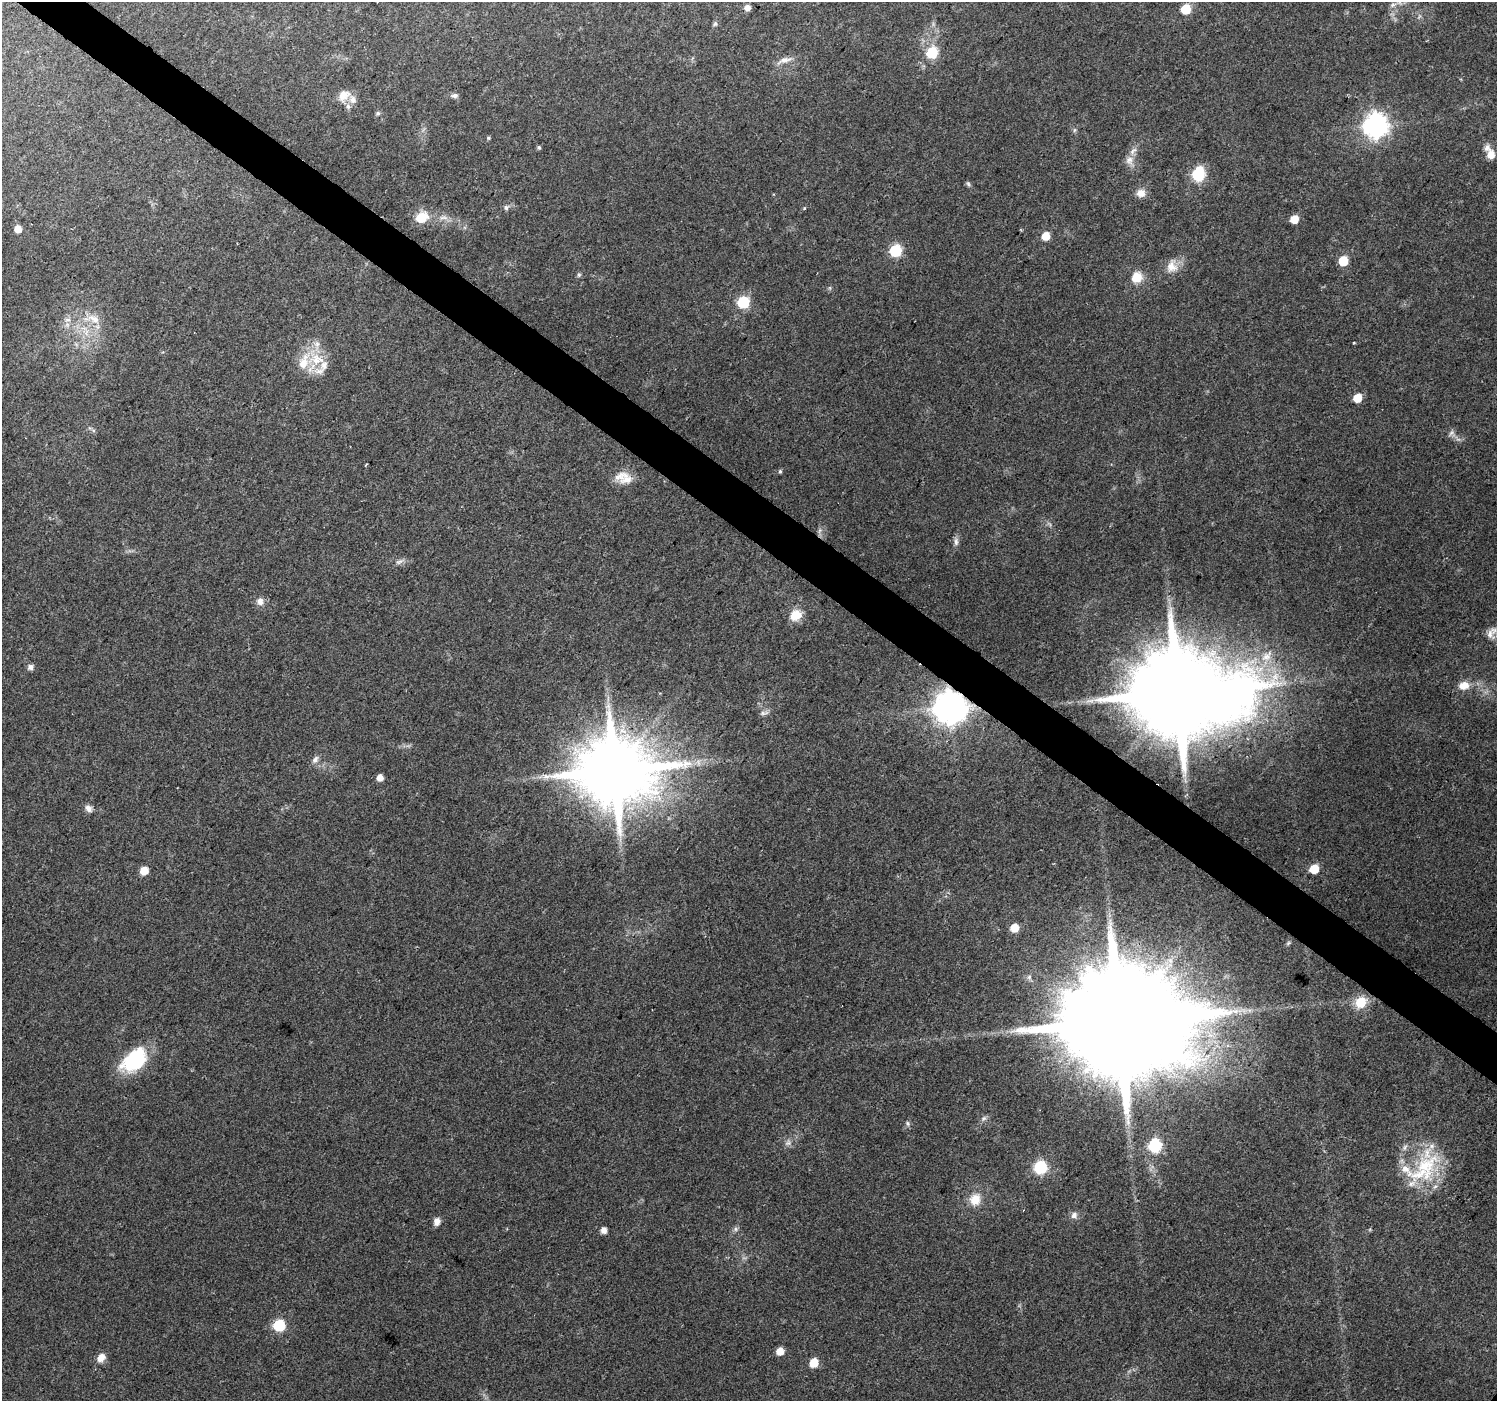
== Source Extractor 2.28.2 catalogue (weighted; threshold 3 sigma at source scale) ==
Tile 11 of 4 x 4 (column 3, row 3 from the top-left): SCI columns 2989-4483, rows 1576-2974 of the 5982 x 6016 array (HDU 1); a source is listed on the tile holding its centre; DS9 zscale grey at full resolution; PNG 1499 x 1403 px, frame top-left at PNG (2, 2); no overlay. Shown black and unused: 4% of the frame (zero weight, under 2 of 3 exposures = <1% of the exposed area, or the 3 px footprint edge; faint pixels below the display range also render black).
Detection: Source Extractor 2.28.2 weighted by HDU 2 'WHT'; one run over the whole footprint, this tile lists its part. Background 0.0694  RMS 0.0075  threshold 0.0339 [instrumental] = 3 sigma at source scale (4.5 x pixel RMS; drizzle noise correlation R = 1.50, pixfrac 1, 0.0396/0.0396 arcsec/px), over >= 5 px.
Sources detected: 85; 1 too faint to see at this stretch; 1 inside a brighter object's white glare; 1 cosmic-ray / hot-pixel residue — not listed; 7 inside a brighter listed object's ellipse — not listed separately; the other 75 listed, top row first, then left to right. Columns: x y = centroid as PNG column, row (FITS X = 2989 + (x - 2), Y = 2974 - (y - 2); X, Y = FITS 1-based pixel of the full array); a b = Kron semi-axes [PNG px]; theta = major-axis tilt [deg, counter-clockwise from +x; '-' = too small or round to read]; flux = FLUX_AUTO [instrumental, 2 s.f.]
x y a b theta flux
1393 5 8 6 21 2.5
747 8 6 6 - 4.8
1186 9 6 6 - 28
715 24 7 6 - 1.4
932 52 6 6 - 53
784 60 22 7 17 5.2
344 95 18 12 37 8
454 95 9 6 -1 2.4
378 113 6 5 - 1.3
1375 125 9 8 - 590
488 138 6 4 90 0.88
539 147 5 5 - 1.2
1487 148 10 8 63 3.5
1491 155 8 7 - 8.7
1129 160 12 10 -78 5.2
1198 174 7 6 - 93
968 184 7 5 -68 1.4
1141 193 11 10 - 5.7
506 207 7 7 - 1.9
421 218 8 7 - 23
1294 219 6 5 - 15
18 229 6 5 - 7.1
1046 236 6 6 - 12
895 251 6 6 - 69
1343 261 6 6 - 27
1172 266 18 14 81 9.4
579 275 6 4 90 1.2
1137 277 12 11 - 12
743 302 6 6 - 71
94 319 21 9 -27 9
68 320 7 4 0 1.8
1354 343 3 2 - 0.91
316 359 16 15 - 18
1357 398 6 5 - 15
93 430 6 4 -19 1.3
1451 433 10 5 51 2.3
366 464 3 2 - 1.3
780 471 5 4 - 1.2
627 479 20 15 33 11
956 542 11 6 86 2.8
399 562 11 5 24 2.4
260 601 9 8 - 4.3
796 615 14 12 34 12
1490 634 12 8 -90 5
1267 656 17 10 37 11
30 667 7 6 - 3
1464 685 13 10 9 8.2
1178 692 30 23 20 18000
950 708 10 10 - 1500
764 713 13 5 10 2.4
315 759 10 7 51 3.4
614 771 19 17 17 8600
380 777 5 5 - 6.4
88 808 10 7 -60 3.3
1314 869 6 6 - 20
144 871 6 5 - 13
1014 928 6 6 - 13
1288 943 6 4 46 1.2
1360 1002 11 9 46 18
1120 1022 42 26 45 38000
133 1062 28 24 25 41
984 1118 9 5 45 2
908 1123 7 4 -71 1.4
1155 1145 7 7 - 96
1425 1166 43 32 58 56
1040 1167 7 7 - 95
975 1199 15 14 - 11
1074 1215 9 8 - 3.4
437 1222 8 7 - 4.5
736 1229 7 4 -90 1.5
604 1230 5 5 - 4.7
279 1326 6 6 - 59
780 1351 5 5 - 10
101 1358 12 9 51 5.7
814 1363 6 6 - 20
Overlapping masked pixels (flux is a lower limit): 2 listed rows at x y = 1178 692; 950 708
Isophote crosses this tile's border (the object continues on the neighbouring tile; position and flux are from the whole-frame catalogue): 1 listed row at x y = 1393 5